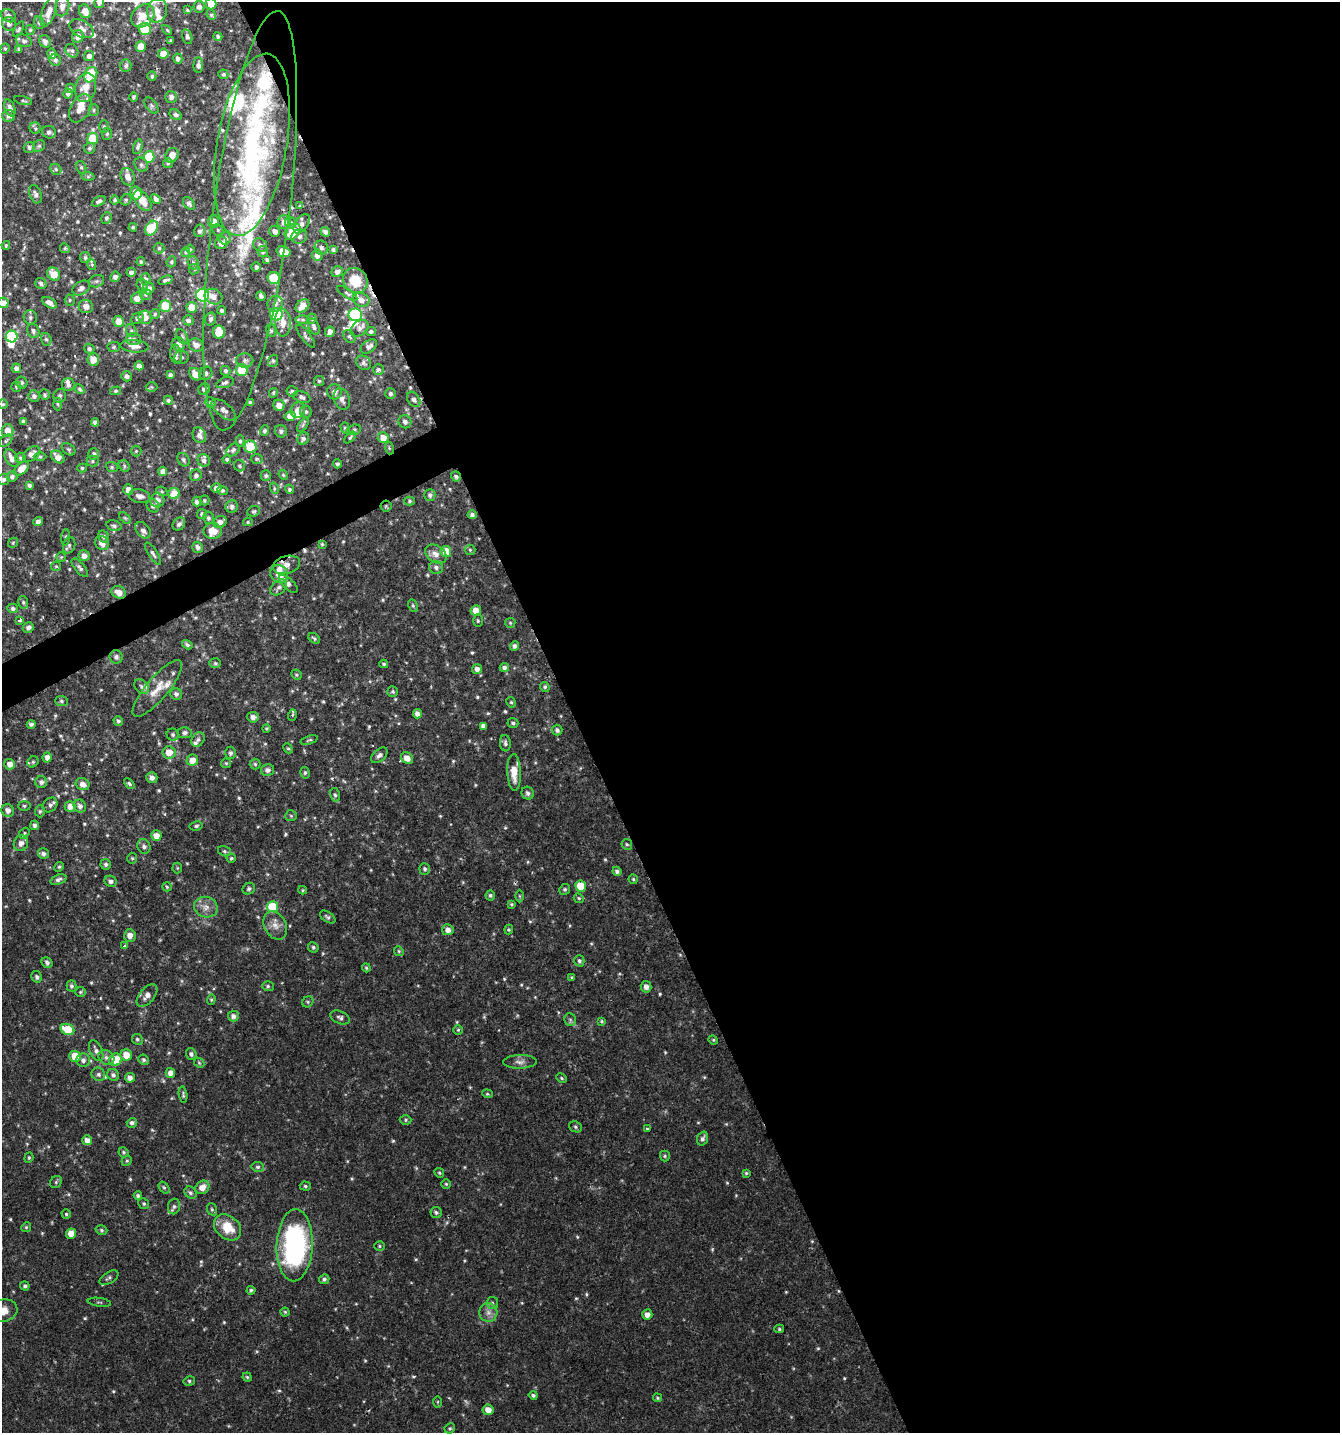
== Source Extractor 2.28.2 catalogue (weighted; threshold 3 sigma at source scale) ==
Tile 8 of 4 x 4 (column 4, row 2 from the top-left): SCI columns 4170-5507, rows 2863-4293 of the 5606 x 5728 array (HDU 1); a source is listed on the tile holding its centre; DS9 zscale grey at full resolution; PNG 1342 x 1435 px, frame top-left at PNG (2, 2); each listed source drawn as its Kron ellipse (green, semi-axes under 4 px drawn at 4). Shown black and unused: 58% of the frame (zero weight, under 2 of 3 exposures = <1% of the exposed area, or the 3 px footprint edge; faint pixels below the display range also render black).
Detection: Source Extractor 2.28.2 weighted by HDU 2 'WHT'; one run over the whole footprint, this tile lists its part. Background 0.0336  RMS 0.0032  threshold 0.0143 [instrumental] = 3 sigma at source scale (4.5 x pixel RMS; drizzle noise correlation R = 1.50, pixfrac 1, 0.0396/0.0396 arcsec/px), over >= 5 px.
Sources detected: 675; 4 inside a brighter object's white glare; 4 cosmic-ray / hot-pixel residue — neither listed nor drawn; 30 inside a brighter listed object's ellipse — not listed separately; of the other 637, all 500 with FLUX_AUTO >= 0.406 (the completeness limit of this list) listed and drawn (137 fainter detections not listed), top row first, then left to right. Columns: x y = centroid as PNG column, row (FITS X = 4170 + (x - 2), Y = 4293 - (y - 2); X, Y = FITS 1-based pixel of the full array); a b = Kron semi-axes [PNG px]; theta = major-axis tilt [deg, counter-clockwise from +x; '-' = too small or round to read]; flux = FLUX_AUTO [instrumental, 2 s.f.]
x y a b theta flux
99 2 6 5 - 1.1
211 4 5 5 - 3.9
62 6 10 7 78 1.9
199 7 5 5 - 1.5
187 10 4 4 - 0.41
85 11 7 6 - 3.8
157 11 12 10 73 3.2
49 12 16 6 69 2.7
211 15 5 4 - 0.56
9 16 8 6 -30 1.1
143 16 13 10 42 5.7
39 23 6 5 - 0.55
9 24 7 6 - 1.1
19 29 8 4 61 0.55
82 29 13 8 -29 1.9
145 29 6 6 - 12
30 30 5 4 - 0.49
167 30 6 3 -45 0.41
78 36 6 5 - 2.2
218 36 4 4 - 0.72
187 37 7 5 -73 0.82
24 41 8 6 -19 0.98
45 41 6 5 - 1.4
170 41 3 3 - 0.55
141 47 5 5 - 4.6
5 49 5 4 - 0.43
19 49 4 4 - 0.77
72 51 7 6 - 0.75
52 54 5 4 - 1.5
163 54 5 5 - 4.4
89 56 5 4 - 1.5
178 59 5 4 - 1.2
55 60 6 5 - 0.91
198 65 7 4 88 1.3
126 66 6 5 - 0.86
223 74 5 4 - 0.53
91 75 8 6 62 10
152 76 4 4 - 0.56
70 88 5 4 - 0.52
86 88 14 10 76 5.1
68 94 5 4 - 0.91
133 97 5 4 - 0.58
171 97 6 6 - 1.1
23 101 9 4 -14 0.57
151 105 9 5 -53 0.81
10 108 9 5 -69 1.3
80 108 15 10 59 4
94 110 5 5 - 0.56
176 115 7 5 -31 0.79
9 116 6 6 - 1.1
104 127 6 5 - 0.5
35 128 6 5 - 0.57
49 132 7 6 - 1.2
107 134 6 5 - 0.53
93 139 5 5 - 12
252 145 92 35 80 63
39 146 6 5 - 0.57
29 147 5 5 - 0.76
138 147 7 4 72 0.82
89 148 5 5 - 0.67
172 155 7 6 - 2.5
149 157 6 5 - 9.2
168 163 5 4 - 0.51
141 165 7 6 - 0.91
81 167 6 5 - 0.58
56 169 6 5 - 0.56
88 177 6 4 0 0.55
128 177 9 6 -69 2.3
136 193 6 5 - 5.3
36 194 9 6 -70 1.1
156 199 5 4 - 1
115 200 4 4 - 0.63
126 200 6 5 - 0.59
99 201 7 4 28 0.91
142 201 12 7 -52 5.1
189 203 7 5 -51 0.78
300 206 4 3 - 0.41
106 218 6 5 - 0.67
213 221 6 5 - 2.7
250 221 211 38 83 82
284 222 7 6 - 1.7
291 223 6 5 - 0.69
302 224 11 6 54 1.5
133 227 4 4 - 0.5
151 228 8 5 59 20
218 230 6 5 - 0.56
199 231 6 5 - 0.85
275 231 6 5 - 1.6
292 232 9 6 48 7.3
325 232 5 4 - 1
299 236 8 7 - 0.94
225 238 6 6 - 0.8
221 243 6 6 - 2.3
6 245 4 3 - 0.43
260 245 7 6 - 1.1
65 248 5 4 - 0.45
159 248 5 5 - 0.68
321 248 7 6 - 0.92
190 249 4 4 - 0.47
333 249 3 3 - 0.6
263 251 5 5 - 0.72
186 252 5 4 - 0.43
283 252 7 5 -18 5.6
317 255 6 5 - 1.9
85 258 5 5 - 0.7
267 259 3 3 - 0.57
141 262 4 4 - 0.57
171 262 5 4 - 0.56
193 263 7 5 -70 0.71
92 265 6 3 -73 0.42
256 267 5 4 - 0.99
194 269 5 4 - 0.47
131 272 4 4 - 1.2
337 272 6 5 - 1.3
54 274 7 6 - 4.4
115 277 5 5 - 1.1
274 278 6 6 - 10
146 279 6 5 - 0.72
166 280 7 3 16 0.71
96 281 8 6 20 0.89
355 281 13 12 - 7.5
41 283 6 5 - 0.82
142 285 7 5 -73 0.66
81 288 9 6 33 1.3
148 288 6 5 - 1.9
347 293 12 4 -32 0.88
145 294 5 5 - 0.58
203 295 6 6 - 45
214 296 9 7 -25 2.4
261 296 5 4 - 0.89
137 298 6 5 - 2.5
70 300 5 5 - 0.51
361 300 8 6 -21 2.3
3 303 5 5 - 2.3
49 303 8 4 -30 1.8
275 304 8 7 - 1.5
86 306 7 6 - 1.8
165 306 6 5 - 10
302 306 7 5 42 3.5
192 307 5 5 - 5.4
222 310 4 4 - 0.74
155 314 5 5 - 0.46
276 314 6 6 - 32
355 315 7 6 - 44
30 317 7 6 - 0.84
145 317 7 6 - 2.7
138 318 6 5 - 0.75
312 318 5 4 - 0.58
210 319 6 5 - 1
188 320 5 5 - 1.1
303 320 7 3 -1 0.51
119 321 5 5 - 3.6
283 323 14 8 -88 3.5
314 327 8 5 -66 0.99
360 328 10 7 38 1.5
271 330 6 5 - 0.56
33 331 7 6 - 1
131 331 6 5 - 0.6
371 331 5 4 - 0.73
219 332 6 6 - 7.4
330 332 5 5 - 2
12 336 6 6 - 30
306 336 14 4 -53 0.94
349 336 7 5 -53 0.57
182 337 8 5 -63 0.73
46 339 6 5 - 0.71
134 339 7 6 - 0.95
178 344 7 6 - 2
196 345 7 6 - 2.1
134 346 14 6 -5 1.8
369 346 9 5 35 1.4
114 347 6 5 - 0.53
89 349 5 5 - 0.81
176 354 9 6 -82 1
182 357 7 6 - 0.87
93 359 6 6 - 3.4
245 360 8 7 - 1.2
273 361 6 5 - 0.62
364 363 8 6 -38 0.91
139 366 4 4 - 1.5
16 368 5 4 - 1.4
378 369 5 5 - 0.77
242 370 6 6 - 8.1
226 371 5 5 - 0.67
206 373 7 6 - 0.94
195 374 7 5 -49 3.5
170 375 4 4 - 0.96
127 376 5 5 - 0.99
319 381 5 5 - 0.5
22 383 6 5 - 0.68
225 383 9 5 17 0.85
68 385 6 6 - 1
16 387 5 5 - 0.56
151 387 6 5 - 0.42
79 389 5 4 - 0.58
204 389 6 5 - 0.94
115 391 5 4 - 0.52
292 391 5 5 - 0.68
334 392 7 7 - 1.4
273 393 5 4 - 0.57
391 394 5 5 - 0.75
45 395 5 5 - 0.53
34 396 6 5 - 1.1
60 396 7 6 - 0.81
302 397 9 5 -19 1.1
342 399 11 7 -69 1.7
414 399 8 5 -57 1.1
168 400 5 4 - 0.64
210 402 6 5 - 0.61
250 402 4 4 - 0.7
3 404 5 5 - 0.44
57 404 6 4 -87 0.53
279 405 6 5 - 2.3
224 410 14 7 -39 1.6
298 410 8 7 - 3
306 412 6 5 - 0.63
290 416 5 5 - 2.8
23 421 4 4 - 0.92
95 422 4 4 - 1.2
405 422 7 6 - 1.2
303 425 8 4 54 0.58
345 428 6 4 -72 0.51
354 430 7 5 17 0.63
7 431 6 6 - 2.5
265 431 5 4 - 0.89
281 431 6 5 - 0.97
199 435 8 6 -62 1.7
350 437 7 4 44 0.54
303 438 6 5 - 0.9
383 438 5 5 - 3.3
6 441 7 5 41 0.55
240 441 6 4 -89 0.53
250 447 6 6 - 15
389 448 6 4 -72 0.41
69 449 7 5 -39 0.61
233 450 7 5 45 0.78
136 451 5 5 - 0.46
32 454 9 6 40 1.7
94 454 6 5 - 0.81
40 457 6 4 0 0.44
58 457 7 5 -42 2.5
12 458 9 6 -61 2.3
20 458 5 5 - 0.57
227 459 4 4 - 0.64
257 459 6 5 - 0.53
183 460 7 5 -57 0.79
204 460 6 6 - 1.1
93 461 6 5 - 0.56
337 464 4 4 - 0.68
124 466 6 5 - 0.61
240 466 6 5 - 0.55
112 467 6 5 - 0.52
21 468 8 5 41 3.5
82 468 5 4 - 0.56
163 471 4 4 - 1.9
196 475 6 5 - 0.97
283 475 5 4 - 0.45
266 476 5 5 - 0.68
456 476 5 4 - 0.74
12 477 5 5 - 0.88
4 479 6 5 - 0.92
29 485 4 3 - 0.77
216 488 5 4 - 1.4
274 488 6 3 -72 0.45
289 489 5 4 - 0.58
128 490 5 5 - 2.6
222 490 5 4 - 0.64
162 491 6 4 -30 0.46
174 494 6 5 - 5.6
430 495 6 5 - 0.93
140 496 11 6 -10 1.8
157 500 7 7 - 2.1
204 500 5 5 - 0.46
197 501 5 4 - 1.2
410 501 5 4 - 0.49
153 506 7 6 - 1.1
386 506 5 5 - 0.59
232 507 6 6 - 1.1
254 511 6 5 - 0.58
202 514 5 5 - 1
472 515 4 4 - 0.84
125 518 7 4 -44 0.48
208 518 6 5 - 0.85
38 522 5 4 - 1.7
220 522 7 5 24 1.9
248 522 5 4 - 0.44
179 524 7 5 48 1.2
114 526 8 5 -17 0.8
143 530 9 6 -50 1.6
213 531 9 8 - 4.8
66 537 8 3 85 0.48
104 537 6 5 - 0.92
13 543 5 4 - 0.45
102 543 7 6 - 2.3
322 544 4 4 - 0.42
69 545 8 6 74 0.77
198 547 6 5 - 1.1
470 550 5 5 - 0.51
446 551 5 5 - 5.4
153 554 13 4 -58 1
436 554 12 8 -35 2.5
84 556 5 5 - 1.8
61 557 5 5 - 0.43
286 565 14 9 15 2.9
56 566 5 4 - 0.49
436 567 7 6 - 1.2
80 568 11 5 -49 0.87
279 574 9 8 - 4.8
288 584 12 5 -43 1.6
279 588 9 6 41 1
119 592 8 6 -26 2.5
23 602 6 5 - 0.63
413 606 6 4 -63 0.52
13 608 5 5 - 0.94
476 610 5 5 - 2.8
20 620 4 3 - 1.1
478 621 6 5 - 0.48
510 623 5 5 - 0.44
28 628 5 5 - 1
314 638 6 4 -38 0.58
187 645 5 4 - 0.71
515 646 4 4 - 1
116 657 6 6 - 1.1
215 663 6 5 - 0.51
384 664 4 3 - 0.48
504 667 4 4 - 1.1
477 669 5 5 - 1.8
296 675 5 4 - 0.52
142 687 8 6 -46 0.87
545 687 5 4 - 0.59
157 689 36 11 49 5.8
393 692 5 5 - 0.53
176 694 6 5 - 0.93
62 701 6 5 - 0.64
511 702 5 4 - 0.47
417 714 5 4 - 1.6
292 715 6 4 73 0.61
253 717 5 5 - 1.7
118 721 5 4 - 0.71
513 723 5 5 - 0.79
31 724 4 3 - 0.86
483 726 4 4 - 1.2
266 728 4 4 - 0.41
557 730 5 5 - 0.88
185 733 7 5 5 0.92
173 735 6 5 - 0.65
198 740 7 6 - 0.94
309 740 9 3 18 0.48
505 743 8 5 -84 0.86
288 748 5 3 - 0.42
169 752 6 6 - 4.3
231 753 6 5 - 0.89
379 755 10 6 42 1.2
47 757 5 4 - 1.8
407 758 6 5 - 2.5
192 760 6 5 - 3
33 762 6 5 - 0.58
226 763 5 5 - 0.44
10 764 5 5 - 2.4
255 764 5 5 - 0.55
267 770 6 6 - 1.4
514 772 18 7 -88 4.6
305 773 6 4 -78 0.52
152 778 5 5 - 1.4
41 782 6 6 - 1
129 783 6 4 -43 0.62
83 784 7 6 - 2
528 793 7 6 - 1
335 795 7 4 -78 0.61
50 805 8 6 43 1.1
24 806 6 5 - 0.52
70 806 5 5 - 2.1
80 806 6 6 - 1.2
8 810 6 6 - 1.6
40 811 6 5 - 0.59
291 816 6 5 - 0.51
35 825 5 4 - 0.96
196 826 6 4 11 0.65
24 833 6 4 50 0.49
156 836 5 5 - 2.9
21 843 8 7 - 1.9
627 844 5 5 - 0.52
144 846 7 6 - 1.1
224 851 6 5 - 0.6
43 854 5 5 - 1
132 858 5 5 - 0.52
231 858 4 4 - 0.51
106 864 5 5 - 0.86
59 867 5 4 - 0.5
177 868 5 5 - 0.41
425 869 6 5 - 0.72
617 871 5 4 - 0.86
58 879 8 4 19 0.98
633 879 5 4 - 0.47
111 881 6 5 - 1.1
581 886 5 5 - 8.4
167 887 5 4 - 0.42
249 889 6 5 - 0.81
565 889 5 5 - 0.66
303 890 4 4 - 0.41
490 895 5 5 - 0.65
519 896 6 4 -89 0.41
579 898 5 4 - 0.51
511 904 4 3 - 0.46
206 907 12 10 -21 2.6
272 907 5 5 - 11
328 917 9 5 -35 0.74
275 926 15 11 -61 2.8
448 930 5 5 - 1.7
509 930 5 4 - 0.49
130 936 6 5 - 2
124 946 3 3 - 1.5
313 947 5 5 - 0.62
399 951 5 4 - 0.42
579 961 6 5 - 0.75
47 963 6 5 - 0.93
366 968 4 3 - 0.42
37 977 6 5 - 0.88
572 977 4 4 - 0.42
71 986 5 5 - 0.73
268 986 6 5 - 0.62
646 987 6 5 - 1.8
80 992 5 5 - 0.52
147 995 13 7 49 2.2
211 999 5 4 - 0.5
308 1002 6 5 - 0.48
233 1016 5 5 - 1.4
340 1017 10 6 -25 0.97
570 1020 6 5 - 0.64
602 1021 4 3 - 0.41
67 1029 7 5 -24 8
458 1030 5 5 - 0.45
137 1039 5 5 - 0.62
713 1040 5 4 - 0.41
96 1051 11 6 -66 1.4
191 1054 5 5 - 0.97
126 1055 6 6 - 4.2
75 1056 5 5 - 5.5
106 1057 8 7 - 1.2
83 1060 7 6 - 1.2
115 1060 6 6 - 7.2
143 1060 5 5 - 0.69
520 1062 17 6 1 1.7
199 1063 6 4 -46 0.46
170 1073 5 5 - 1.8
98 1074 7 6 - 0.93
113 1075 6 5 - 0.93
130 1078 5 5 - 1.5
562 1078 5 4 - 0.43
487 1094 5 4 - 0.43
183 1095 8 4 -81 0.59
406 1120 6 5 - 0.54
132 1123 5 4 - 1
575 1127 6 5 - 0.65
647 1129 3 3 - 0.94
702 1139 7 5 71 1
87 1140 5 5 - 2
123 1152 5 5 - 0.56
665 1156 5 5 - 0.47
29 1158 5 4 - 0.42
127 1161 5 4 - 0.41
258 1167 6 5 - 0.69
439 1173 5 4 - 0.46
746 1173 4 4 - 0.45
56 1182 6 5 - 0.65
446 1184 5 4 - 0.45
305 1186 5 4 - 0.5
202 1187 7 6 - 2.8
164 1188 6 4 -52 0.57
190 1193 7 5 -44 0.74
138 1196 4 4 - 0.68
144 1204 6 5 - 0.53
174 1206 8 6 76 0.94
212 1209 6 5 - 0.58
436 1212 6 5 - 0.66
66 1214 4 4 - 0.44
26 1227 5 4 - 0.46
227 1227 15 11 -42 7
101 1230 6 4 -17 0.57
71 1234 5 5 - 3.5
295 1245 36 18 88 65
380 1246 5 4 - 0.47
109 1278 10 5 32 0.8
324 1279 5 5 - 0.77
25 1286 5 4 - 0.67
251 1290 4 4 - 0.55
99 1302 12 2 -7 0.42
492 1303 6 6 - 0.72
3 1311 14 11 14 4
285 1312 4 4 - 0.41
488 1312 9 9 - 1.9
647 1315 5 5 - 1.9
779 1329 5 4 - 0.44
247 1377 4 4 - 0.45
189 1381 6 4 13 0.58
533 1395 4 4 - 0.63
657 1398 4 4 - 0.44
438 1402 6 4 89 0.41
488 1410 5 5 - 2.8
450 1428 5 5 - 0.51
Overlapping masked pixels (flux is a lower limit): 2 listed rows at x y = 386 506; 286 565
Isophote crosses this tile's border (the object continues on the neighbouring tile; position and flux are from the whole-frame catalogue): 5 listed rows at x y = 99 2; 211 4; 49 12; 3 303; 3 1311